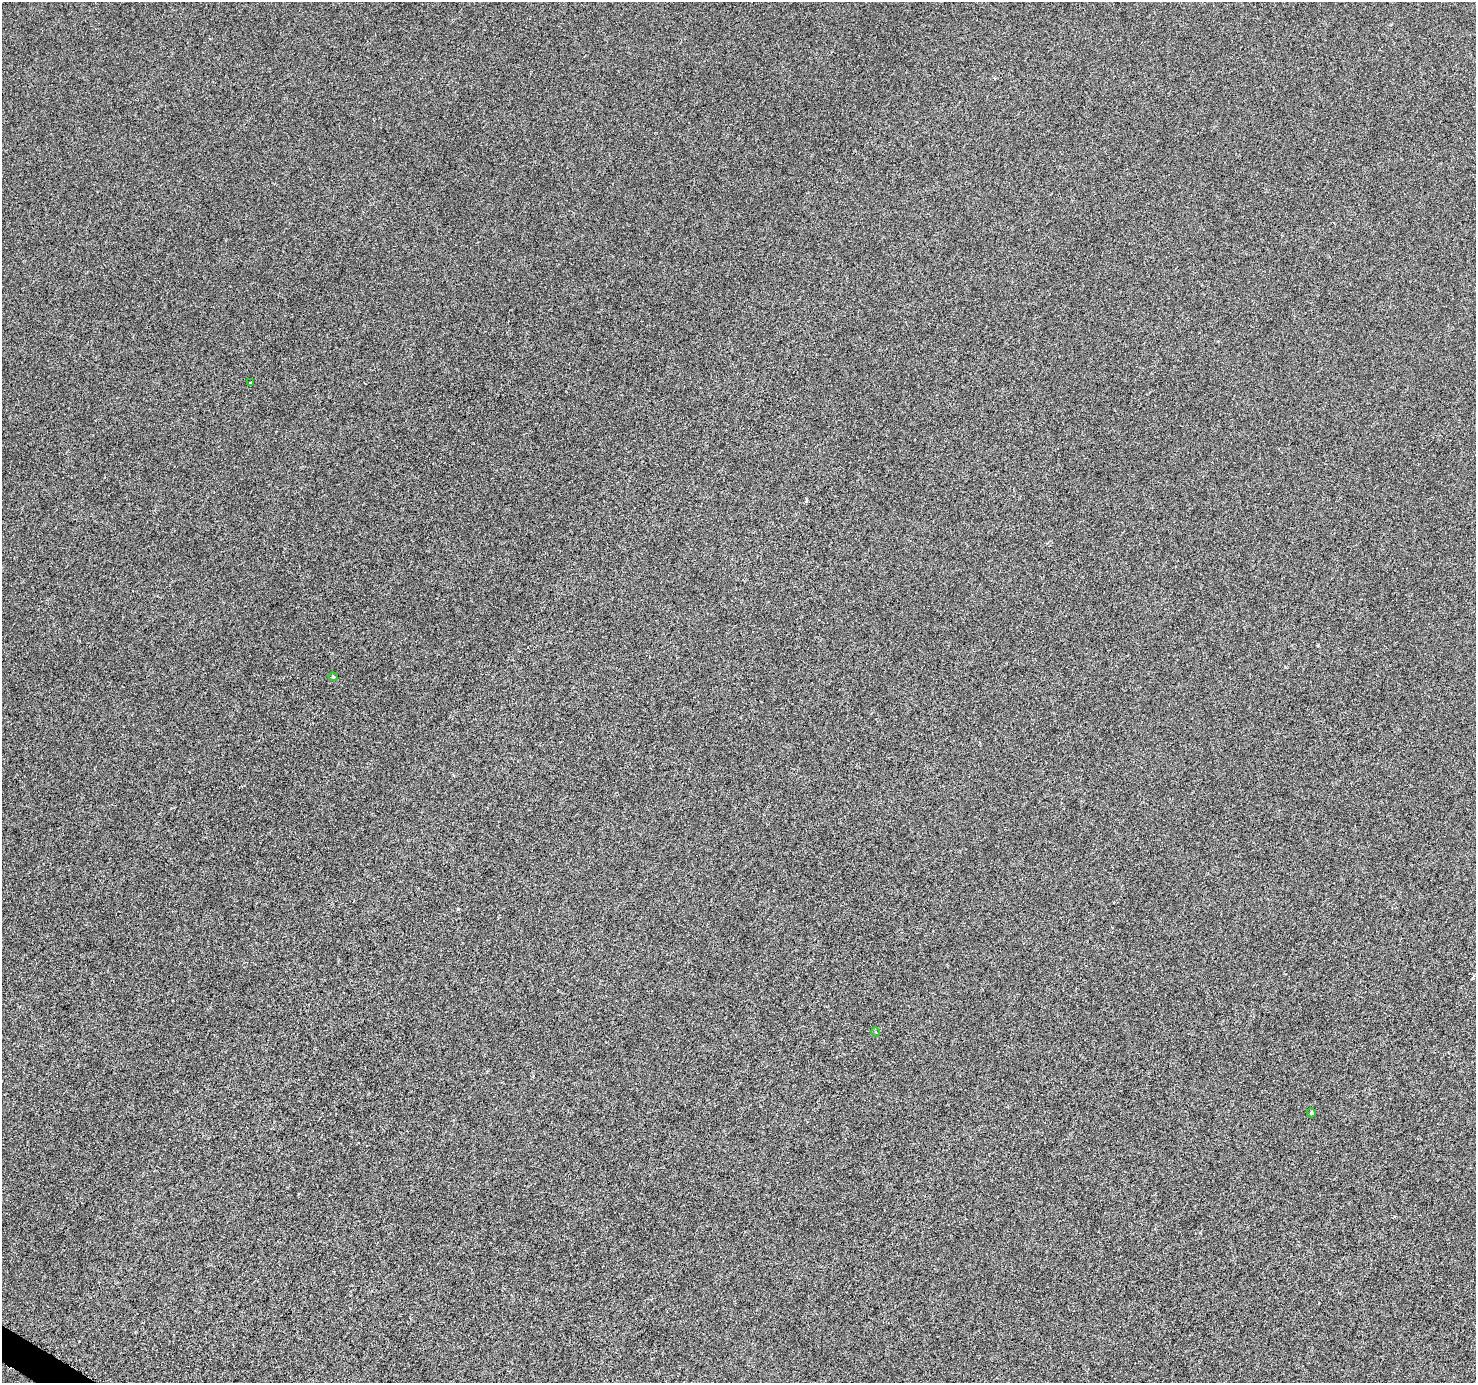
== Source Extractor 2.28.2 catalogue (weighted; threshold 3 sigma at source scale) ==
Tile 7 of 4 x 4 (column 3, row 2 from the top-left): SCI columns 3009-4482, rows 3038-4418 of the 5971 x 6059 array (HDU 1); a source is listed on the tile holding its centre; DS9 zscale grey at full resolution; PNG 1478 x 1385 px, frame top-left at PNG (2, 2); each listed source drawn as its Kron ellipse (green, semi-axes under 4 px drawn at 4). Shown black and unused: <1% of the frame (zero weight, under 3 of 6 exposures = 3% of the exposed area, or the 3 px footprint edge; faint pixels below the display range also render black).
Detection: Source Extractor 2.28.2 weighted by HDU 2 'WHT'; one run over the whole footprint, this tile lists its part. Background -1.67e-04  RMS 0.0017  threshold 0.00697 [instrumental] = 3 sigma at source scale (4.09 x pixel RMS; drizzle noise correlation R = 1.36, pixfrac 0.8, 0.0396/0.0396 arcsec/px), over >= 5 px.
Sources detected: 4; all 4 listed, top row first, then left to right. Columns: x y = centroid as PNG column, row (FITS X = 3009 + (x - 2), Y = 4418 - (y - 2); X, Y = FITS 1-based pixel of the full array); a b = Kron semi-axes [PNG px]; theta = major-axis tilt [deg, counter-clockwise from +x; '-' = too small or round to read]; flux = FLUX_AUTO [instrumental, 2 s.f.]
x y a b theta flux
250 383 3 2 - 0.15
333 677 5 4 - 0.21
875 1032 4 3 - 0.16
1311 1113 4 4 - 0.27